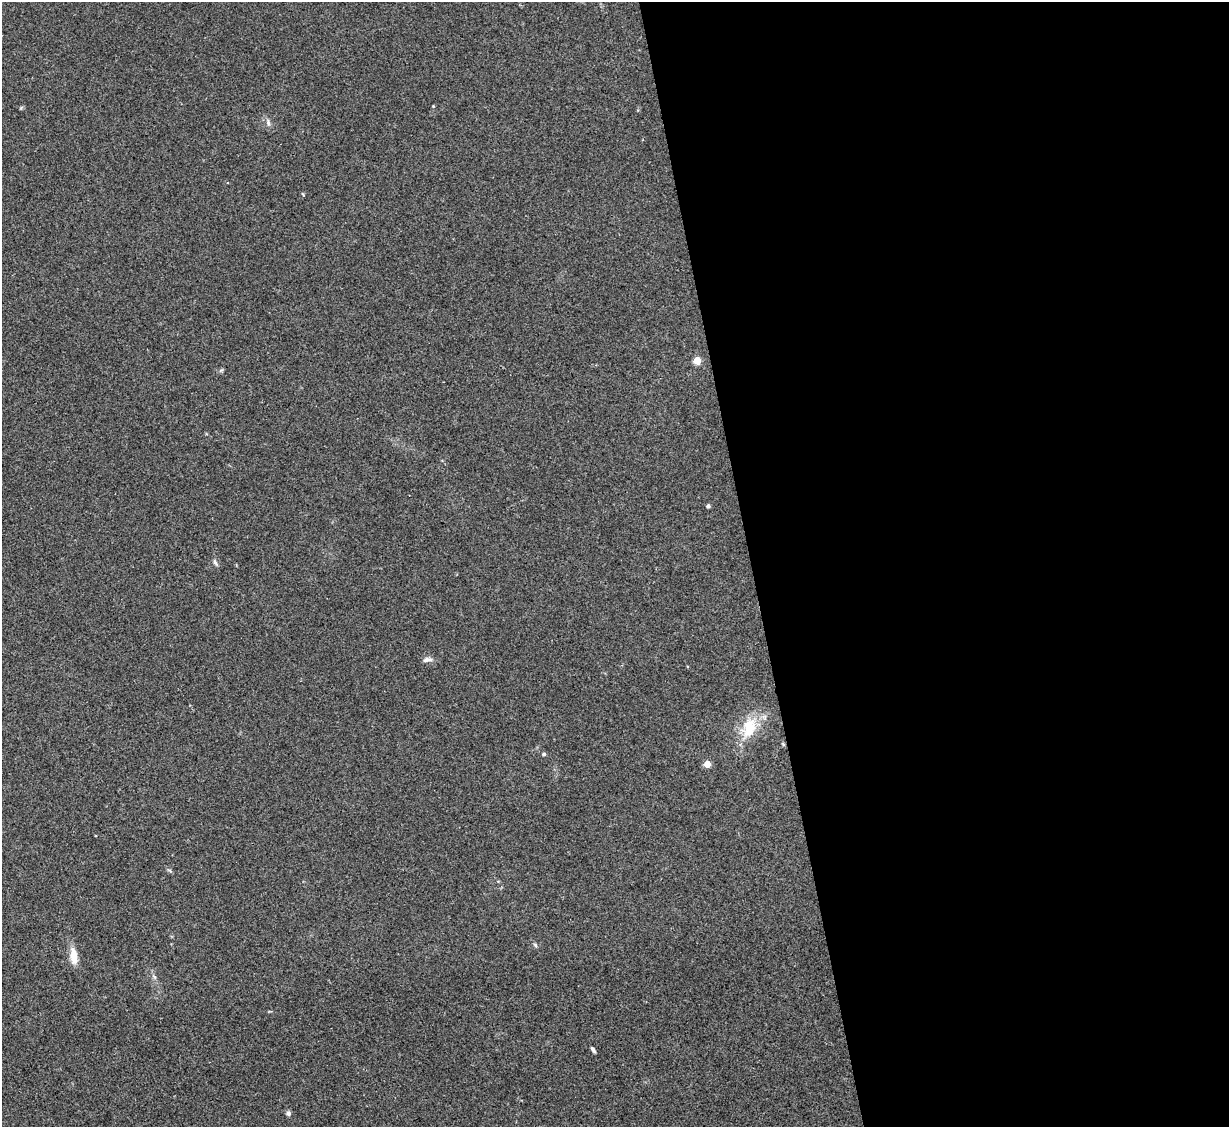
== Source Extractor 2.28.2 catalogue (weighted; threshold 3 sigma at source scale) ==
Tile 8 of 4 x 4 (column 4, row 2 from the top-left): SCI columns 3683-4909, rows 2502-3626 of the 4909 x 4890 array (HDU 1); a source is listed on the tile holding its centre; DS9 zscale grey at full resolution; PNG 1231 x 1129 px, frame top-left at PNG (2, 2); no overlay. Shown black and unused: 39% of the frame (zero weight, under 2 of 3 exposures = <1% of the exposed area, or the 3 px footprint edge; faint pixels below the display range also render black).
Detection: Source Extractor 2.28.2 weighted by HDU 2 'WHT'; one run over the whole footprint, this tile lists its part. Background 0.0906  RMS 0.0097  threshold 0.0434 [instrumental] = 3 sigma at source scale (4.5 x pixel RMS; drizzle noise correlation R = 1.50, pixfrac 1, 0.05/0.05 arcsec/px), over >= 5 px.
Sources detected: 13; all 13 listed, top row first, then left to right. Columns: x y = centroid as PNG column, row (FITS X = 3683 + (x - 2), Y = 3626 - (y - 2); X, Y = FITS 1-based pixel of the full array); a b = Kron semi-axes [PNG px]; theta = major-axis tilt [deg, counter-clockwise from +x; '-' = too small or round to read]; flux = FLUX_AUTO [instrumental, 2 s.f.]
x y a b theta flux
268 122 9 5 -75 2.8
697 360 5 4 - 28
708 506 4 4 - 2.3
215 562 9 4 -65 2.2
427 660 13 5 9 3.8
749 728 30 19 72 31
783 744 6 4 -46 1.2
544 754 5 4 - 1.4
707 764 4 4 - 19
535 945 6 4 -49 1.6
74 956 23 8 -84 11
593 1050 7 4 -59 2.1
288 1113 6 5 - 2.5